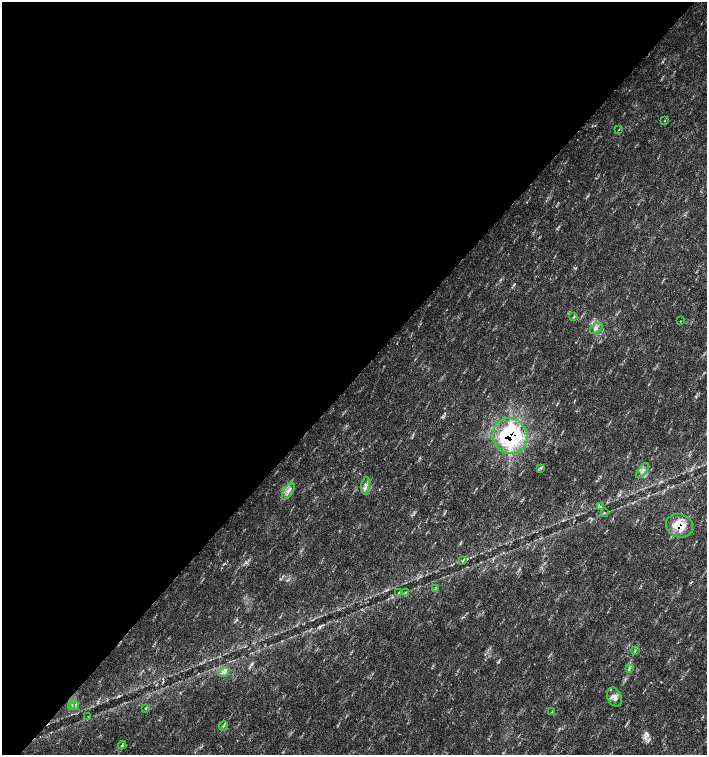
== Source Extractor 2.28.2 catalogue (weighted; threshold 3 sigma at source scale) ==
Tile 5 of 4 x 4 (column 1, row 2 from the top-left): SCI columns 226-1634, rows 3013-4517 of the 6023 x 6029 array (HDU 1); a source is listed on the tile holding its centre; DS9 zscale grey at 2 x 2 block average (1 PNG px = mean of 2 x 2 image px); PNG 709 x 757 px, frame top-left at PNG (2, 2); each listed source drawn as its Kron ellipse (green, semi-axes under 4 px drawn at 4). Shown black and unused: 50% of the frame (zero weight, under 2 of 3 exposures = <1% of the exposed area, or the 3 px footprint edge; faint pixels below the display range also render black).
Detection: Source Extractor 2.28.2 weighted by HDU 2 'WHT'; one run over the whole footprint, this tile lists its part. Background 0.0334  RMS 0.0041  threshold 0.0185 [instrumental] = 3 sigma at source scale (4.5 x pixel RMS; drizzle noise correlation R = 1.50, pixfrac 1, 0.0396/0.0396 arcsec/px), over >= 5 px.
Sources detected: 28; all 28 listed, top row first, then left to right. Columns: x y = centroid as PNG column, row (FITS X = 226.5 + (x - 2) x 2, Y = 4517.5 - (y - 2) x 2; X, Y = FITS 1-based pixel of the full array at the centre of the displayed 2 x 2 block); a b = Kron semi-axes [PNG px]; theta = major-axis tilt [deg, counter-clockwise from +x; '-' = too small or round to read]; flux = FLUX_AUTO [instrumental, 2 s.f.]
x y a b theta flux
664 121 3 2 - 0.45
619 129 3 2 - 0.62
574 317 3 3 - 0.93
680 321 2 2 - 1.3
596 328 7 2 34 1.9
510 436 18 17 - 130
540 468 4 2 - 0.93
642 471 9 2 52 1.5
366 486 9 4 84 3.8
288 491 9 4 59 4.5
601 506 3 2 - 0.87
604 512 3 2 - 0.71
680 526 14 11 -22 20
462 561 4 3 - 1.1
435 588 4 2 - 0.84
405 592 4 2 - 0.93
398 593 3 3 - 0.91
635 650 4 2 - 0.9
629 668 4 2 - 0.86
223 672 6 5 - 3.3
614 697 10 7 -66 5.4
75 705 5 2 - 0.92
71 707 3 3 - 1.8
145 709 3 2 - 0.75
552 712 4 2 - 0.66
88 716 2 2 - 0.38
223 726 5 2 - 0.93
122 745 4 3 - 1
Overlapping masked pixels (flux is a lower limit): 2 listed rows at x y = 510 436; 680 526
Diffuse or blended objects may show on this block-average render without a row.